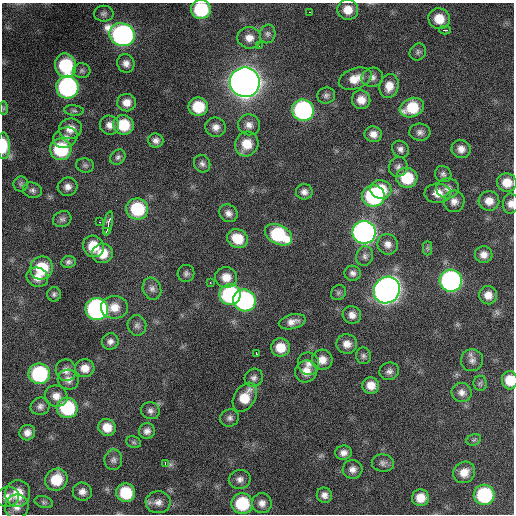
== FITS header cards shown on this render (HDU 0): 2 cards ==
NAXIS1  =                  512 / Axis length
NAXIS2  =                  512 / Axis length

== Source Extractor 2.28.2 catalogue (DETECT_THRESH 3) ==
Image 512 x 512 px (HDU 0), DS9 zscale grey, 1 PNG px = 1 image px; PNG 516 x 516 px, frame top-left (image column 1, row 512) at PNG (2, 3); each listed source drawn as its Kron ellipse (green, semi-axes under 4 px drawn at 4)
Background 4970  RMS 72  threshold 216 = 3 sigma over >= 5 px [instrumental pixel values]
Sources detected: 144; all 144 listed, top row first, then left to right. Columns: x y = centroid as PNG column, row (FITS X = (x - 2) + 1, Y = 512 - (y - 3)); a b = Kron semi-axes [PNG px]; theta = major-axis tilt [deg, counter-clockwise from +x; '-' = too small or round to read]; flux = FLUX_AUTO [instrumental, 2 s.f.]
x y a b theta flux
201 9 10 9 - 3.1e+05
348 10 10 10 - 6.7e+04
309 12 2 2 - 2.7e+03
104 14 10 8 0 1.7e+04
439 19 11 10 - 9.5e+04
445 30 6 3 0 1.2e+04
268 34 9 7 76 1.7e+04
122 35 13 11 -24 1.6e+06
249 38 12 10 -9 4.6e+04
259 46 2 2 - 3.3e+03
418 52 9 7 50 1.4e+04
126 63 9 8 - 2.8e+04
65 66 12 10 -74 3.1e+05
82 71 9 7 -5 1.6e+04
372 77 11 9 19 2.7e+04
355 79 17 10 19 7.4e+04
245 82 15 14 - 7.6e+06
389 86 12 9 75 5.6e+04
67 87 11 11 - 1.0e+06
326 95 9 8 - 1.7e+04
361 100 9 9 - 5.2e+04
126 103 9 8 - 4.5e+04
198 107 9 9 - 1.6e+05
3 108 7 4 90 9.3e+03
412 108 12 9 23 1.6e+05
74 110 10 5 -5 1.2e+04
303 110 11 10 - 9.7e+05
110 125 10 9 - 3.4e+04
123 125 10 9 - 1.6e+05
249 125 11 10 - 3.3e+04
216 127 10 9 - 3.2e+04
70 129 11 10 - 5.4e+04
420 132 10 8 -3 2.2e+04
373 134 9 7 -18 3.6e+04
65 138 12 9 23 3.3e+04
156 140 7 7 - 2.3e+04
247 144 12 11 - 9.1e+04
4 146 13 6 -89 1.2e+05
61 149 11 11 - 3.3e+05
400 149 9 8 - 2.1e+04
461 149 9 9 - 3.8e+04
118 157 8 6 44 1.4e+04
202 164 9 8 - 1.9e+04
85 165 9 7 -10 1.3e+04
398 167 10 9 - 2.2e+04
443 174 8 8 - 1.6e+04
407 178 10 10 - 1.9e+05
507 182 10 9 - 7.6e+04
21 184 7 7 - 1.3e+04
68 187 10 9 - 3.0e+04
448 188 11 10 - 2.9e+04
32 190 10 7 -16 1.8e+04
381 190 10 9 - 1.3e+05
304 192 8 7 - 2.4e+04
438 193 13 9 2 6.0e+04
373 196 11 10 - 6.0e+05
454 201 11 10 - 3.2e+04
489 201 10 9 - 4.9e+04
511 204 10 8 87 3.3e+04
137 209 11 10 - 2.8e+05
228 213 9 8 - 2.6e+04
62 219 9 7 25 1.7e+04
100 222 2 2 - 2.8e+03
108 223 12 3 80 3.2e+04
106 231 4 3 - 8.0e+03
364 232 11 11 - 2.6e+06
278 235 14 9 -27 3.5e+05
237 239 10 9 - 1.1e+05
388 244 10 10 - 3.5e+04
93 246 11 10 - 1.0e+05
427 248 7 4 -90 9.1e+03
102 253 10 10 - 8.4e+04
484 255 8 8 - 3.3e+04
365 256 10 8 70 2.2e+04
68 262 7 6 - 1.4e+04
42 268 12 11 - 1.9e+05
186 273 8 8 - 1.6e+04
353 273 8 7 - 2.2e+04
37 277 11 9 -25 4.4e+04
226 277 11 10 - 6.2e+04
451 281 11 11 - 1.4e+06
210 282 2 2 - 3.9e+03
152 289 11 9 -71 2.5e+04
387 290 14 12 53 4.2e+06
338 293 8 7 - 1.1e+04
54 294 7 7 - 1.2e+04
230 294 11 10 - 5.8e+05
488 295 9 9 - 4.7e+04
244 300 11 11 - 9.0e+05
114 307 13 11 0 6.0e+04
97 309 11 11 - 1.3e+06
352 315 9 8 - 3.3e+04
292 322 14 7 13 3.8e+04
137 325 10 9 - 2.1e+04
110 341 8 8 - 2.3e+04
347 344 10 9 - 4.2e+04
280 347 9 9 - 8.7e+04
256 353 3 2 - 5.4e+03
363 356 8 7 - 1.5e+04
322 360 10 10 - 5.0e+04
472 360 11 11 - 2.7e+04
308 364 11 10 - 3.1e+04
85 368 9 9 - 5.1e+04
66 370 11 10 - 3.3e+04
306 371 11 11 - 5.7e+04
389 371 10 8 19 2.2e+04
39 374 10 10 - 4.9e+05
254 378 9 8 - 2.0e+04
68 380 11 10 - 3.2e+04
510 380 9 8 - 9.4e+04
480 383 8 6 -83 1.1e+04
371 385 8 8 - 5.4e+04
462 392 10 9 - 2.9e+04
56 396 11 10 - 4.4e+04
245 397 16 10 58 1.1e+05
40 406 10 8 24 2.2e+04
67 408 10 10 - 3.4e+05
150 411 9 8 - 2.0e+04
230 418 9 8 - 2.0e+04
107 427 9 8 - 6.7e+04
147 431 8 7 - 2.5e+04
27 433 8 7 - 3.1e+04
474 440 7 5 21 9.3e+03
134 442 8 5 -21 9.7e+03
343 453 8 7 - 2.6e+04
113 460 10 9 - 2.0e+04
165 463 4 3 - 6.0e+03
383 463 11 8 -3 2.1e+04
353 469 10 9 - 3.0e+04
464 472 11 10 - 5.6e+04
240 479 11 9 11 2.7e+04
56 480 11 11 - 1.3e+05
82 492 9 9 - 3.1e+04
126 493 9 9 - 1.7e+05
18 494 13 12 - 9.8e+04
324 495 8 7 - 2.7e+04
484 495 10 10 - 3.8e+05
8 497 11 10 - 3.9e+04
420 498 8 8 - 6.4e+04
44 502 9 5 -16 1.2e+04
158 502 12 11 - 3.4e+04
262 503 10 10 - 3.1e+04
242 504 10 10 - 2.4e+05
17 507 12 11 - 4.1e+04
At the frame edge (FLAGS 8, measured only in part): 4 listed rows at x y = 201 9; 4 146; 511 204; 510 380